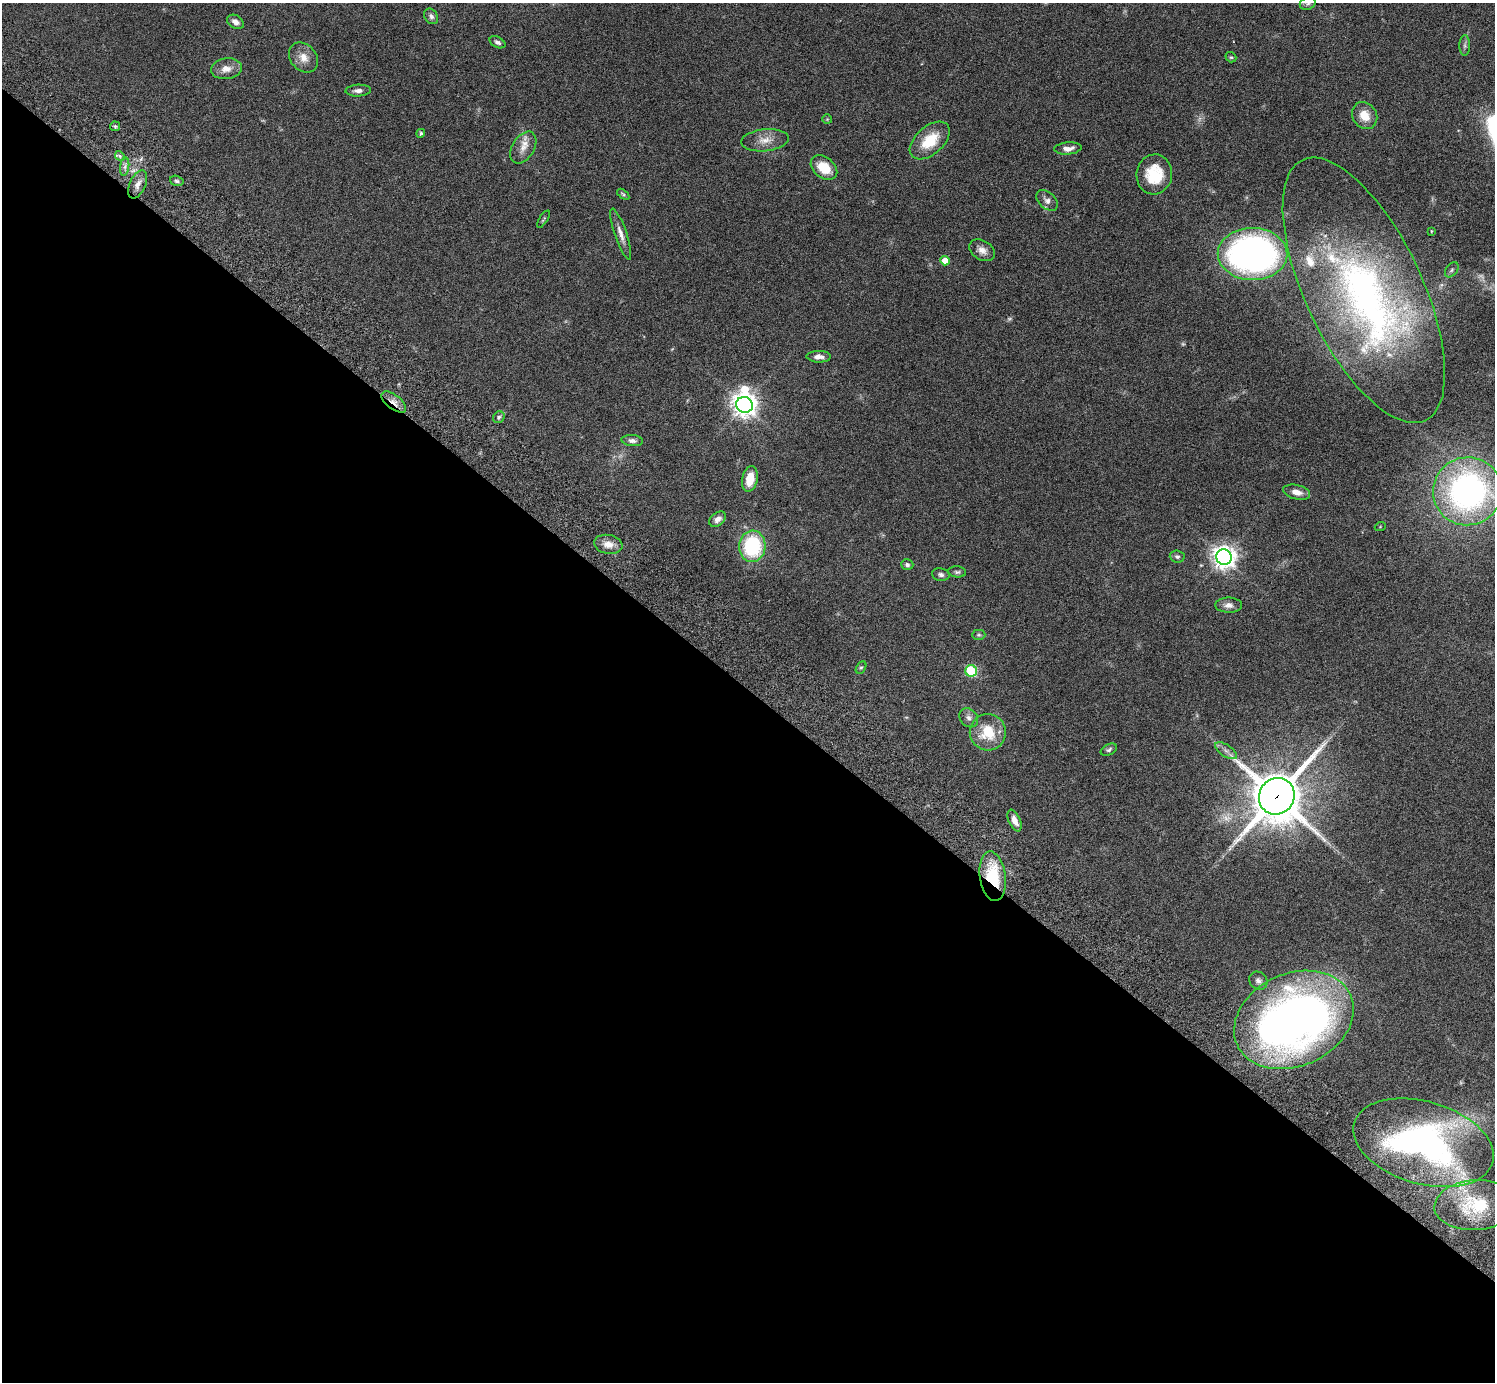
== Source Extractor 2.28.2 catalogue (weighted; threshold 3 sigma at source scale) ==
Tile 14 of 4 x 4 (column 2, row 4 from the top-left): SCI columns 1539-3031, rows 346-1725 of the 6059 x 6069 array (HDU 1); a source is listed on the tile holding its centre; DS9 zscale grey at full resolution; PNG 1497 x 1384 px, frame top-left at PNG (2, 3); each listed source drawn as its Kron ellipse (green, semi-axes under 4 px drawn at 4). Shown black and unused: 50% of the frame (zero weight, under 3 of 6 exposures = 3% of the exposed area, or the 3 px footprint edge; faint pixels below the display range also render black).
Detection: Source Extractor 2.28.2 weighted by HDU 2 'WHT'; one run over the whole footprint, this tile lists its part. Background 0.0834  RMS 0.0047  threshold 0.0191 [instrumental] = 3 sigma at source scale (4.09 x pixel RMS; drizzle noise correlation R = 1.36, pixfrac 0.8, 0.05/0.05 arcsec/px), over >= 5 px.
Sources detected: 73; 4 too faint to see at this stretch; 2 inside a brighter object's white glare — neither listed nor drawn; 2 inside a brighter listed object's ellipse — not listed separately; the other 65 listed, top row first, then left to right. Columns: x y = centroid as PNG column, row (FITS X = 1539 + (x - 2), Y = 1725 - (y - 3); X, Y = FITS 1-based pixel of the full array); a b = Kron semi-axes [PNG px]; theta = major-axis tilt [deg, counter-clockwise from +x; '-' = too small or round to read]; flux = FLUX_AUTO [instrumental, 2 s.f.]
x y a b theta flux
1308 4 8 6 18 1.1
431 16 8 6 -56 1.4
235 22 9 6 -30 2
497 42 8 5 -29 1.2
1465 45 10 5 89 1.1
303 57 16 13 -48 4.6
1231 57 5 4 - 0.6
226 69 15 10 8 4.1
358 91 13 6 3 1.9
1365 115 14 12 -56 5.8
827 119 5 5 - 0.45
115 126 5 4 - 0.64
421 133 4 4 - 0.84
765 140 24 11 6 5.3
930 141 23 14 42 13
523 147 17 11 59 4.3
1068 148 14 6 4 2.8
120 156 5 4 - 0.62
125 167 9 4 81 1.4
824 168 15 10 -38 10
1154 174 20 17 83 14
177 181 7 5 -18 0.93
138 184 15 8 65 2.7
623 194 7 3 -37 0.61
1047 200 12 8 -42 2.1
543 219 10 3 57 0.56
1431 231 3 2 - 0.3
621 234 27 6 -71 3.3
982 250 14 9 -31 2.9
1253 254 35 26 -1 160
945 261 5 4 - 5.4
1452 270 8 5 52 0.93
1364 290 144 58 -65 180
819 357 12 6 -1 2.3
394 402 14 7 -38 3.4
744 405 8 8 - 370
499 417 6 5 - 0.87
632 441 11 5 -6 1.6
750 479 13 7 79 6.4
1468 491 35 34 - 130
1297 492 14 7 -14 3
718 519 9 6 39 2.1
1380 527 5 3 - 0.37
608 544 14 9 -10 4
752 546 15 13 86 33
1177 557 7 6 - 1.1
1224 557 8 7 - 340
907 565 6 5 - 1
957 572 9 5 -6 0.99
941 575 9 6 -10 1.3
1229 605 13 7 -1 2.4
979 635 6 5 - 0.67
861 667 7 4 60 0.62
971 671 6 5 - 37
969 718 10 8 -48 2
988 732 18 18 - 14
1109 750 8 5 27 0.97
1226 751 12 6 -34 1.8
1277 796 19 17 53 2000
1014 820 11 6 -66 3.1
993 876 25 13 -82 22
1258 981 9 8 - 1.6
1294 1020 62 46 24 270
1424 1143 72 41 -16 160
1475 1205 41 25 4 23
Overlapping masked pixels (flux is a lower limit): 4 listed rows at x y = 394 402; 1277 796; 993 876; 1424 1143
Isophote crosses this tile's border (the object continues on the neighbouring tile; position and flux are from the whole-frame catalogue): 1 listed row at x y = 1308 4